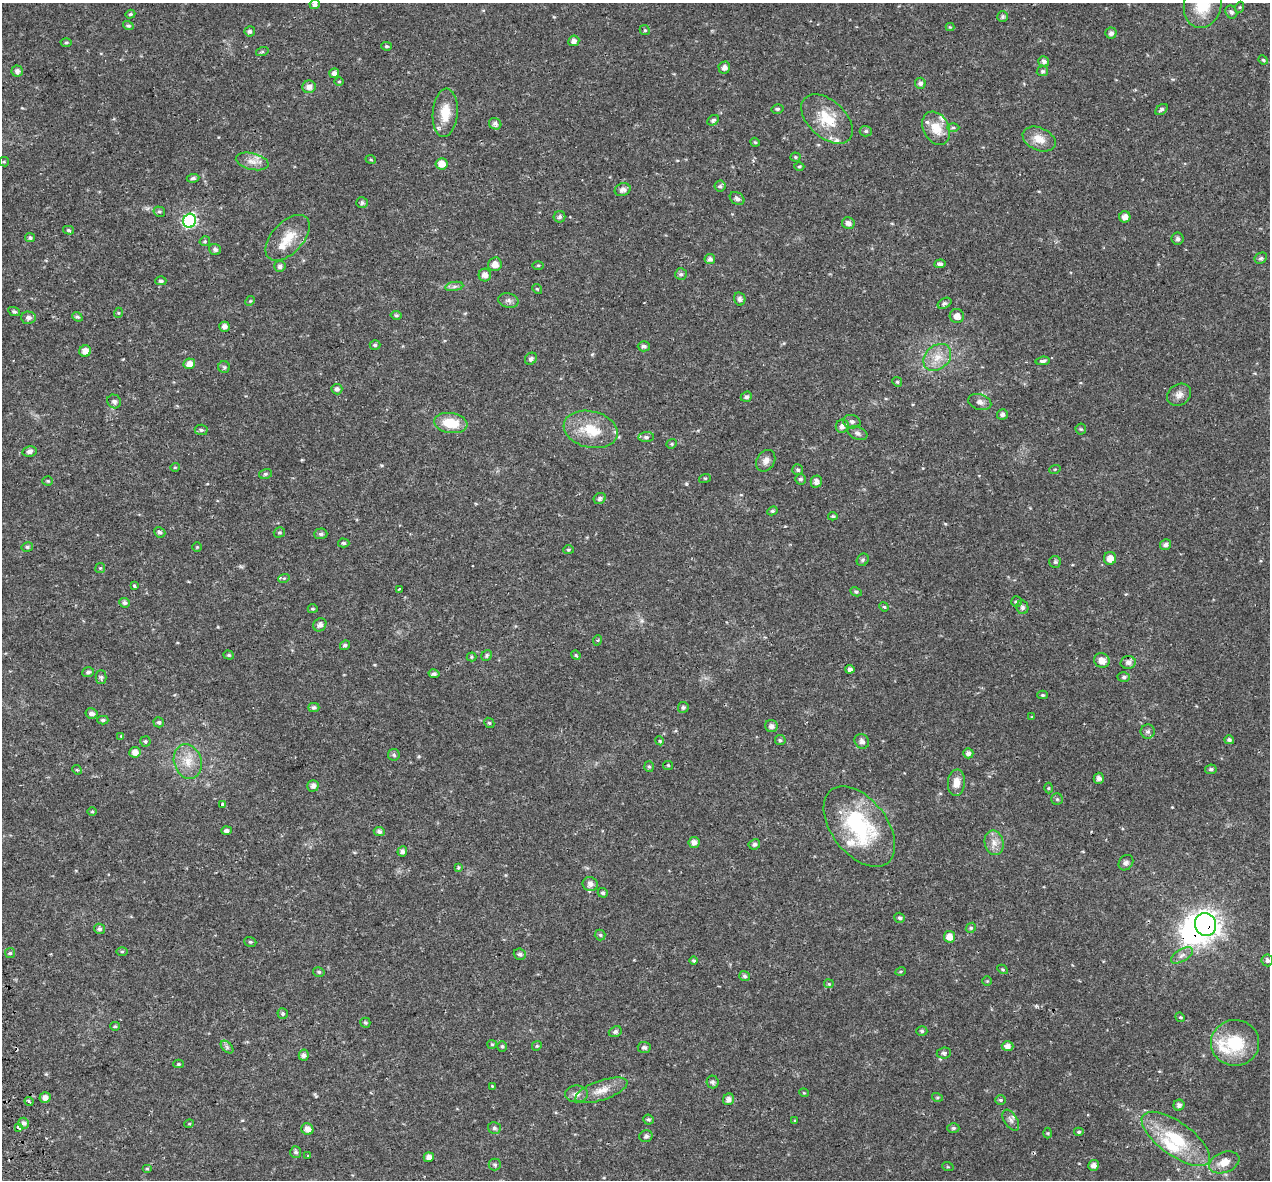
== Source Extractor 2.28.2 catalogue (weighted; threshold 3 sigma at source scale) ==
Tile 7 of 4 x 4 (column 3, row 2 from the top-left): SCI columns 2587-3854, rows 2520-3697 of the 5174 x 4987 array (HDU 1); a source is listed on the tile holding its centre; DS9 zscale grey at full resolution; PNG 1272 x 1182 px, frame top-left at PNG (2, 3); each listed source drawn as its Kron ellipse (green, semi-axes under 4 px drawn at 4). Shown black and unused: <1% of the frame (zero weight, under 2 of 3 exposures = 5% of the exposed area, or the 3 px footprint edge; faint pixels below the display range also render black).
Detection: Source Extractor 2.28.2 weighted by HDU 2 'WHT'; one run over the whole footprint, this tile lists its part. Background 0.0266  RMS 0.0031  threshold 0.0138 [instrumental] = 3 sigma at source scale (4.5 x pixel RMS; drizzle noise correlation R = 1.50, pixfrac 1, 0.0396/0.0396 arcsec/px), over >= 5 px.
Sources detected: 273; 1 inside a brighter object's white glare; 4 cosmic-ray / hot-pixel residue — neither listed nor drawn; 8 inside a brighter listed object's ellipse — not listed separately; the other 260 listed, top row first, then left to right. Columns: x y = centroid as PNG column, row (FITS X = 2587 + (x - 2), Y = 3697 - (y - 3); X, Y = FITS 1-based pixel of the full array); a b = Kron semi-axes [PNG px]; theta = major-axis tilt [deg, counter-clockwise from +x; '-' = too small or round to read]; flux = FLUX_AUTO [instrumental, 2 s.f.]
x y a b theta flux
315 4 5 4 - 1.2
1203 5 23 18 75 10
1240 7 5 3 - 0.28
1231 12 7 5 -60 0.81
130 14 5 4 - 0.42
1003 16 5 5 - 0.57
128 26 5 4 - 0.55
950 27 4 4 - 0.27
645 30 5 4 - 0.38
250 31 5 5 - 0.72
1111 33 5 5 - 0.85
574 41 5 5 - 1.2
66 43 5 3 - 0.38
386 46 5 4 - 0.41
262 52 6 4 19 0.39
1263 60 5 4 - 0.35
1044 61 5 5 - 0.83
724 68 6 6 - 1.2
17 71 6 5 - 1.1
1042 71 6 5 - 0.54
334 73 5 4 - 1
339 81 5 3 - 0.25
920 83 5 5 - 1
309 87 7 6 - 1.5
777 109 6 4 13 0.51
1161 109 7 4 38 0.66
445 113 24 12 85 6
827 119 30 18 -42 9.3
713 120 6 4 28 0.67
495 124 6 5 - 0.91
936 128 17 12 -61 5.4
953 128 6 4 0 0.44
866 131 6 5 - 0.53
1039 139 17 11 -24 3.8
755 142 5 4 - 0.35
795 157 5 4 - 0.39
371 160 5 3 - 0.29
252 161 16 8 -12 2.5
4 162 5 4 - 0.4
442 164 6 5 - 2.6
799 166 5 3 - 0.33
193 178 6 4 7 0.75
720 186 5 5 - 0.65
623 190 8 6 20 1.1
737 198 8 6 -34 0.85
362 203 6 5 - 0.73
159 212 6 5 - 0.5
559 217 6 5 - 0.69
1125 217 5 5 - 1.6
190 221 7 6 - 41
848 223 6 5 - 1.3
68 230 5 4 - 0.46
30 238 5 4 - 0.61
288 238 28 15 47 6.3
1178 239 6 6 - 0.66
205 241 5 5 - 0.46
215 250 6 5 - 0.76
1261 258 6 5 - 0.57
710 259 5 5 - 1.1
495 264 7 6 - 1.7
940 264 5 4 - 0.89
538 265 5 3 - 0.33
280 266 5 5 - 0.86
681 274 6 6 - 0.62
485 275 6 6 - 1.6
161 281 5 4 - 0.6
454 286 9 4 9 0.9
537 289 5 4 - 0.35
740 299 6 5 - 1.1
508 300 10 7 -12 1
250 301 5 4 - 0.34
945 303 7 5 28 0.65
14 311 6 4 -25 0.56
118 313 5 3 - 0.29
396 315 5 4 - 0.52
957 316 7 7 - 1.8
77 317 5 4 - 0.48
28 318 7 6 - 1.2
224 327 5 5 - 1.4
375 345 5 4 - 0.61
644 346 6 5 - 0.77
85 351 6 5 - 2.3
937 357 15 11 42 4.2
531 359 6 5 - 0.81
1043 361 7 4 6 0.81
189 364 6 5 - 2
224 367 6 6 - 0.54
897 382 5 4 - 0.38
337 389 5 5 - 0.91
1179 395 12 10 34 1.9
746 397 6 5 - 0.75
114 401 7 6 - 0.98
980 402 12 8 -17 1.4
1002 414 5 5 - 0.89
852 422 9 6 -11 0.87
451 423 17 10 -8 7.6
842 426 7 6 - 1.1
591 429 27 18 -13 9.5
1081 429 5 5 - 0.41
201 430 6 5 - 0.56
857 433 10 6 -21 1
646 437 8 5 6 0.8
672 444 5 4 - 0.43
30 451 7 5 10 1.1
766 461 11 9 60 1.7
175 467 5 3 - 0.24
1055 469 6 3 18 0.31
798 470 5 5 - 0.48
265 474 6 5 - 0.57
705 478 6 4 18 0.35
800 479 5 5 - 0.62
48 481 5 4 - 0.42
816 482 6 5 - 1.3
600 499 6 5 - 0.84
772 511 5 4 - 0.52
833 516 5 4 - 0.42
160 532 6 5 - 0.72
279 532 6 5 - 0.43
321 534 7 5 2 0.72
344 543 5 4 - 0.49
1166 545 6 5 - 0.77
27 547 6 4 11 0.55
197 547 4 4 - 0.29
568 550 5 4 - 0.43
1110 558 6 6 - 2.2
863 560 6 5 - 0.61
1055 562 6 6 - 0.54
100 568 5 5 - 0.41
284 578 6 3 18 0.39
134 586 3 3 - 1.1
399 589 3 2 - 0.36
856 592 6 4 -27 0.43
1016 602 5 5 - 0.53
125 603 5 5 - 0.84
884 607 5 4 - 0.36
1022 607 7 6 - 0.82
313 609 5 4 - 0.4
320 625 7 6 - 1.3
598 640 5 3 - 0.29
345 645 5 4 - 0.56
229 655 5 4 - 0.43
487 655 6 5 - 0.59
576 655 5 4 - 0.33
471 657 5 4 - 0.37
1102 661 8 7 - 2.4
1128 662 7 6 - 1.2
850 669 4 4 - 0.97
88 672 6 4 19 0.75
434 674 5 4 - 0.7
101 677 6 5 - 0.62
1124 677 6 4 2 0.63
1042 695 5 4 - 0.43
314 707 5 4 - 0.65
683 707 5 5 - 0.65
91 713 6 5 - 1.2
1032 717 4 4 - 0.26
103 720 5 4 - 0.62
159 722 5 5 - 0.61
489 723 5 4 - 0.38
771 726 6 6 - 1.1
1148 732 7 7 - 0.91
121 736 4 3 - 0.31
780 740 5 5 - 0.51
1229 740 5 4 - 0.66
145 741 5 5 - 0.5
660 741 4 3 - 0.3
862 741 8 7 - 1.1
135 752 6 5 - 1.9
968 753 5 5 - 1
394 755 6 6 - 0.59
188 762 18 13 -72 4.9
668 765 5 4 - 0.32
649 767 5 5 - 0.45
1211 769 6 4 9 0.62
77 770 5 4 - 0.35
1099 778 6 5 - 0.95
956 783 13 8 85 3
313 786 6 5 - 1.2
1049 788 5 3 - 0.32
1057 799 6 5 - 0.55
223 804 4 3 - 1.8
92 812 5 3 - 0.31
859 827 46 27 -53 28
226 831 5 4 - 0.82
379 831 5 4 - 0.88
694 842 5 5 - 1.4
994 843 12 9 -77 2.4
754 844 6 5 - 0.71
402 851 5 5 - 0.9
1126 863 8 6 51 1
458 867 3 3 - 0.93
590 884 7 7 - 1.5
603 893 5 4 - 0.6
900 918 5 5 - 0.59
1205 924 11 10 - 170
971 928 5 4 - 0.46
99 929 5 5 - 0.79
600 935 5 5 - 0.49
949 937 5 5 - 2.6
250 942 6 4 -19 0.41
122 951 6 4 0 0.37
10 953 5 5 - 0.48
520 954 6 5 - 0.76
1182 955 12 6 31 1.5
1267 960 6 5 - 0.78
694 961 4 4 - 0.42
1002 969 5 3 - 0.33
901 971 5 3 - 0.29
319 972 6 4 -15 0.51
745 976 5 5 - 0.63
987 981 4 4 - 0.3
829 984 5 4 - 0.35
283 1013 5 5 - 0.58
1180 1017 5 4 - 0.4
365 1023 5 5 - 0.44
115 1026 5 4 - 0.39
922 1031 5 4 - 0.48
615 1032 7 5 22 0.81
1235 1043 24 23 - 14
492 1044 5 4 - 0.34
502 1046 5 4 - 0.45
537 1046 5 4 - 0.4
1007 1046 6 5 - 1.4
227 1047 7 4 -46 0.64
644 1047 6 5 - 0.87
944 1053 7 5 7 0.74
304 1055 5 5 - 1.1
178 1064 5 4 - 0.43
713 1082 6 6 - 0.74
492 1086 4 4 - 0.22
601 1090 27 9 19 4
804 1093 5 3 - 0.25
576 1094 11 8 1 1.7
937 1097 5 3 - 0.33
45 1098 5 5 - 1.7
728 1099 6 5 - 1.5
1000 1100 5 5 - 0.43
29 1101 4 3 - 0.88
1179 1105 6 5 - 0.97
648 1120 5 5 - 0.51
1011 1120 12 6 -57 1.2
795 1121 3 3 - 0.86
23 1123 5 5 - 1
189 1124 5 3 - 0.25
19 1128 4 3 - 2.3
494 1128 6 5 - 0.7
953 1128 6 4 0 0.59
307 1129 6 5 - 1.7
1079 1132 5 4 - 0.42
1048 1133 5 3 - 0.32
646 1136 6 6 - 0.79
1176 1139 40 16 -36 15
296 1152 6 5 - 0.65
308 1155 3 3 - 0.25
429 1157 5 5 - 1.4
1224 1162 16 10 22 3.6
495 1165 6 6 - 0.56
1094 1165 5 5 - 1.3
948 1167 6 3 -18 0.32
147 1169 5 3 - 0.29
Overlapping masked pixels (flux is a lower limit): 1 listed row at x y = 1205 924
Isophote crosses this tile's border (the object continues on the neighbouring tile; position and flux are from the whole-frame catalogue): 1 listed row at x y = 1203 5